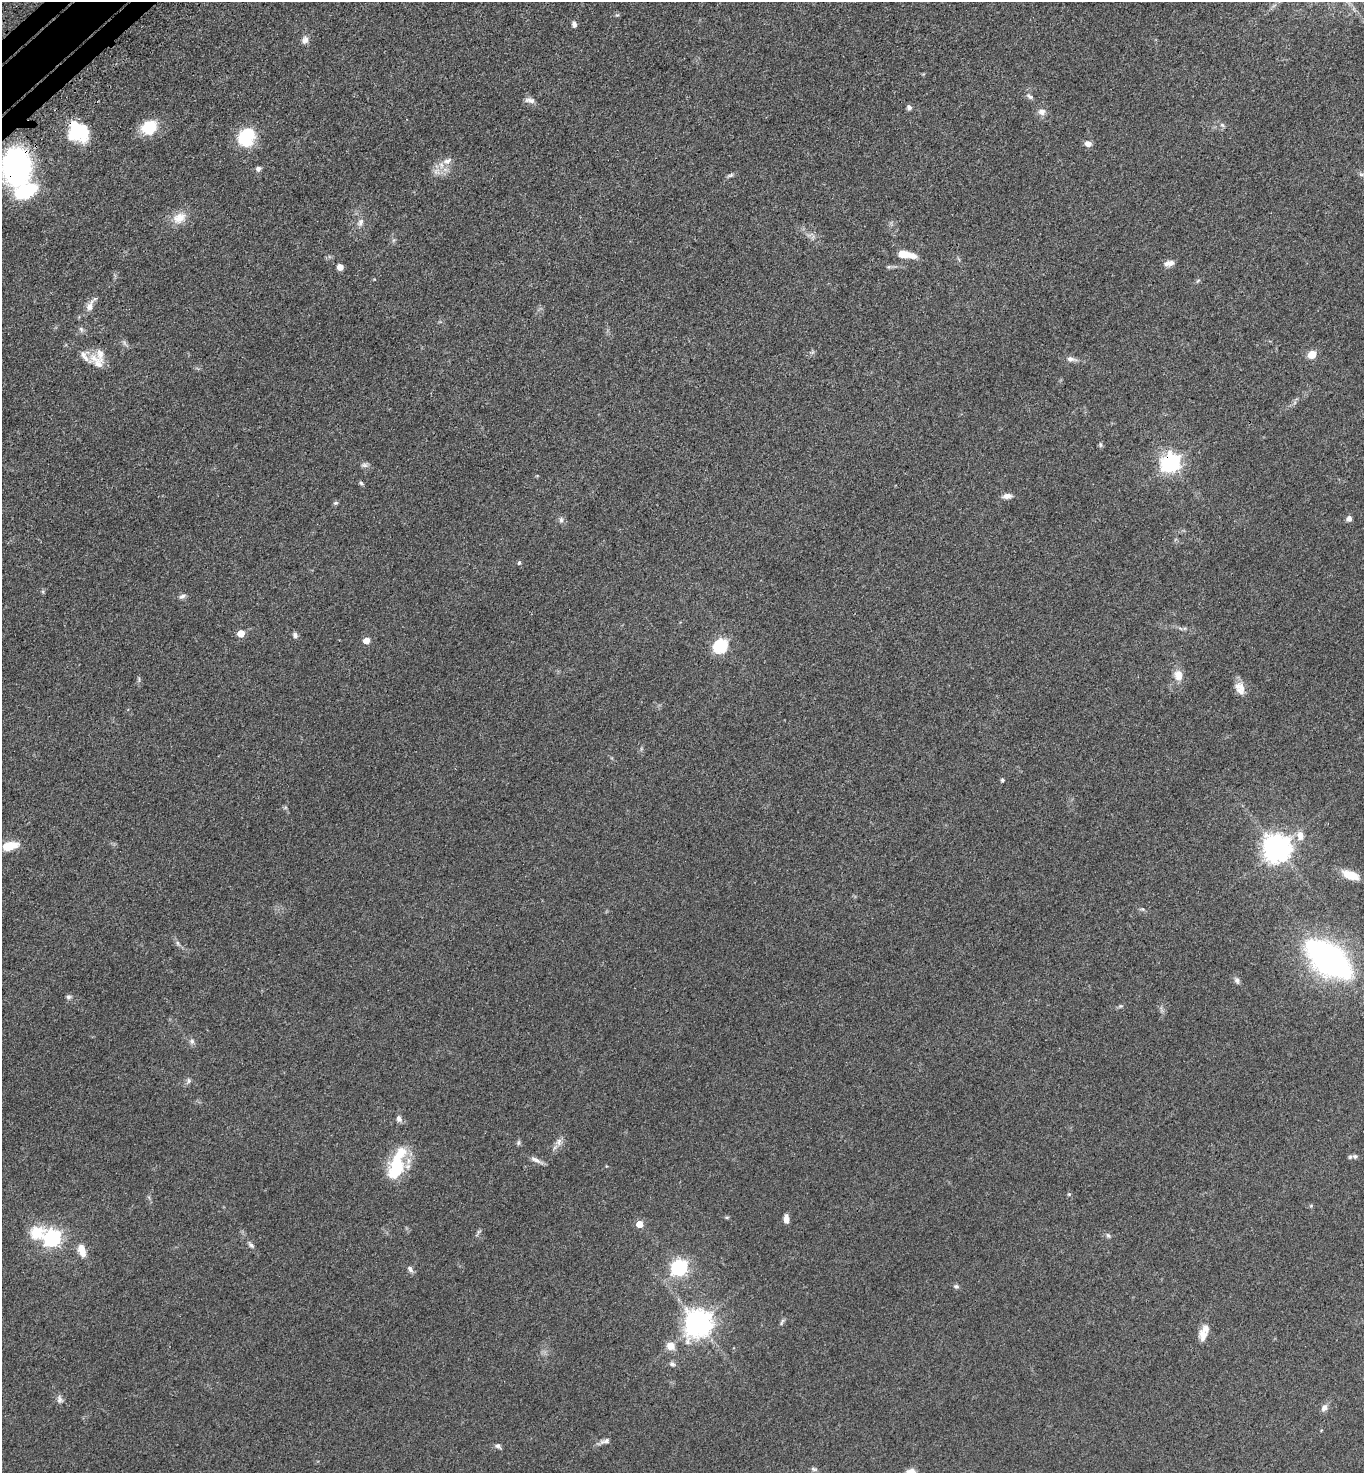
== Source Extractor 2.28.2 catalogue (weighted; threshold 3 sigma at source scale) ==
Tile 11 of 4 x 4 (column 3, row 3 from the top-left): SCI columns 2972-4333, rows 1573-3043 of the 6086 x 6088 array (HDU 1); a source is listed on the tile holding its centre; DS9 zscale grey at full resolution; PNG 1366 x 1475 px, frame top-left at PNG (2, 2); no overlay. Shown black and unused: <1% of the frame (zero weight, under 3 of 4 exposures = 6% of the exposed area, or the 3 px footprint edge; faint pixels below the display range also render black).
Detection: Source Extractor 2.28.2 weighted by HDU 2 'WHT'; one run over the whole footprint, this tile lists its part. Background 0.0432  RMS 0.005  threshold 0.0226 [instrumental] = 3 sigma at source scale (4.5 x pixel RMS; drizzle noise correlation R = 1.50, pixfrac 1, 0.05/0.05 arcsec/px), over >= 5 px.
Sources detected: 96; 3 inside a brighter object's white glare — not listed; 6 inside a brighter listed object's ellipse — not listed separately; the other 87 listed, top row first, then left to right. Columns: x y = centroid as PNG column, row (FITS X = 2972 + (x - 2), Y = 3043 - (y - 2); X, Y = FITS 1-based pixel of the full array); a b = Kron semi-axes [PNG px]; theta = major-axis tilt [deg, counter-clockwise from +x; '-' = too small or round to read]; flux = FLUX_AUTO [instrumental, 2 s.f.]
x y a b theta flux
574 24 8 5 -76 1.4
305 40 10 8 74 2.3
1030 96 11 4 -36 1.3
530 100 15 6 -7 2.1
909 107 6 6 - 1.3
1042 112 10 9 - 2.6
1222 125 6 5 - 1
149 127 17 14 33 16
84 133 14 8 -89 16
246 137 23 16 44 20
1088 144 7 6 - 3
447 161 15 7 26 3.2
16 166 23 17 -89 160
258 169 7 6 - 1.3
1361 174 7 4 -2 0.95
730 175 10 4 25 1.1
26 191 17 10 26 40
179 218 19 14 31 6.8
360 223 11 7 68 2.2
905 254 21 7 -8 7.9
1170 263 10 9 - 2.3
340 267 5 5 - 4.4
889 267 7 4 -17 0.81
1198 281 7 4 44 0.68
90 306 17 9 69 3.5
81 329 8 4 -46 1.1
1312 354 5 5 - 16
1071 359 13 6 -9 2.2
98 363 17 13 -55 5.9
1101 445 7 4 -90 0.77
1171 463 7 7 - 220
364 465 10 6 6 1.4
361 483 5 5 - 0.75
1007 496 12 6 7 2.5
336 503 7 5 25 0.81
1349 519 7 6 - 1.8
561 520 8 5 -90 1.3
519 563 5 4 - 0.95
182 596 10 6 25 1.4
1180 628 6 4 -20 0.81
241 633 5 5 - 9.1
295 635 7 6 - 1.4
366 641 5 5 - 5.4
720 646 7 6 - 78
1178 675 13 10 -81 5.1
1240 688 17 11 -70 4.9
1002 780 4 4 - 0.84
1300 835 13 9 -84 4.3
10 846 15 8 12 10
1277 848 9 9 - 560
1350 875 18 8 -20 9.1
1142 909 6 4 -41 0.71
177 943 7 5 -49 1
1329 959 30 14 -38 300
1237 980 9 7 -66 1.5
68 997 6 6 - 1.1
1120 1006 7 5 10 0.74
192 1041 8 7 - 1.4
189 1081 8 5 -85 1.1
399 1119 8 6 -67 1.9
559 1142 12 7 69 2.6
518 1143 8 5 83 0.87
1355 1156 8 6 5 1.1
535 1160 17 6 -25 2.4
397 1164 41 16 72 25
1069 1194 5 5 - 0.64
727 1217 6 4 18 0.55
786 1219 8 5 -88 3.4
639 1224 5 5 - 7.4
36 1233 6 6 - 38
1108 1235 8 5 -53 0.95
52 1238 7 7 - 160
251 1245 10 6 -46 1.4
83 1252 13 9 -67 4.6
679 1267 7 6 - 140
410 1269 9 6 -54 1.6
956 1286 8 6 -10 1
782 1322 11 3 63 0.95
698 1323 9 8 - 580
1203 1335 15 10 -80 4.2
671 1346 11 10 - 4.3
672 1364 8 6 -19 1.3
59 1399 11 7 -77 1.9
1324 1408 10 7 59 2.2
605 1441 14 6 16 2
498 1446 8 6 -40 1.3
814 1469 9 5 -16 1.1
Overlapping masked pixels (flux is a lower limit): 2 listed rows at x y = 16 166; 1171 463
Isophote crosses this tile's border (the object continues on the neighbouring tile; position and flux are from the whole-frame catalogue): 1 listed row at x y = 16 166